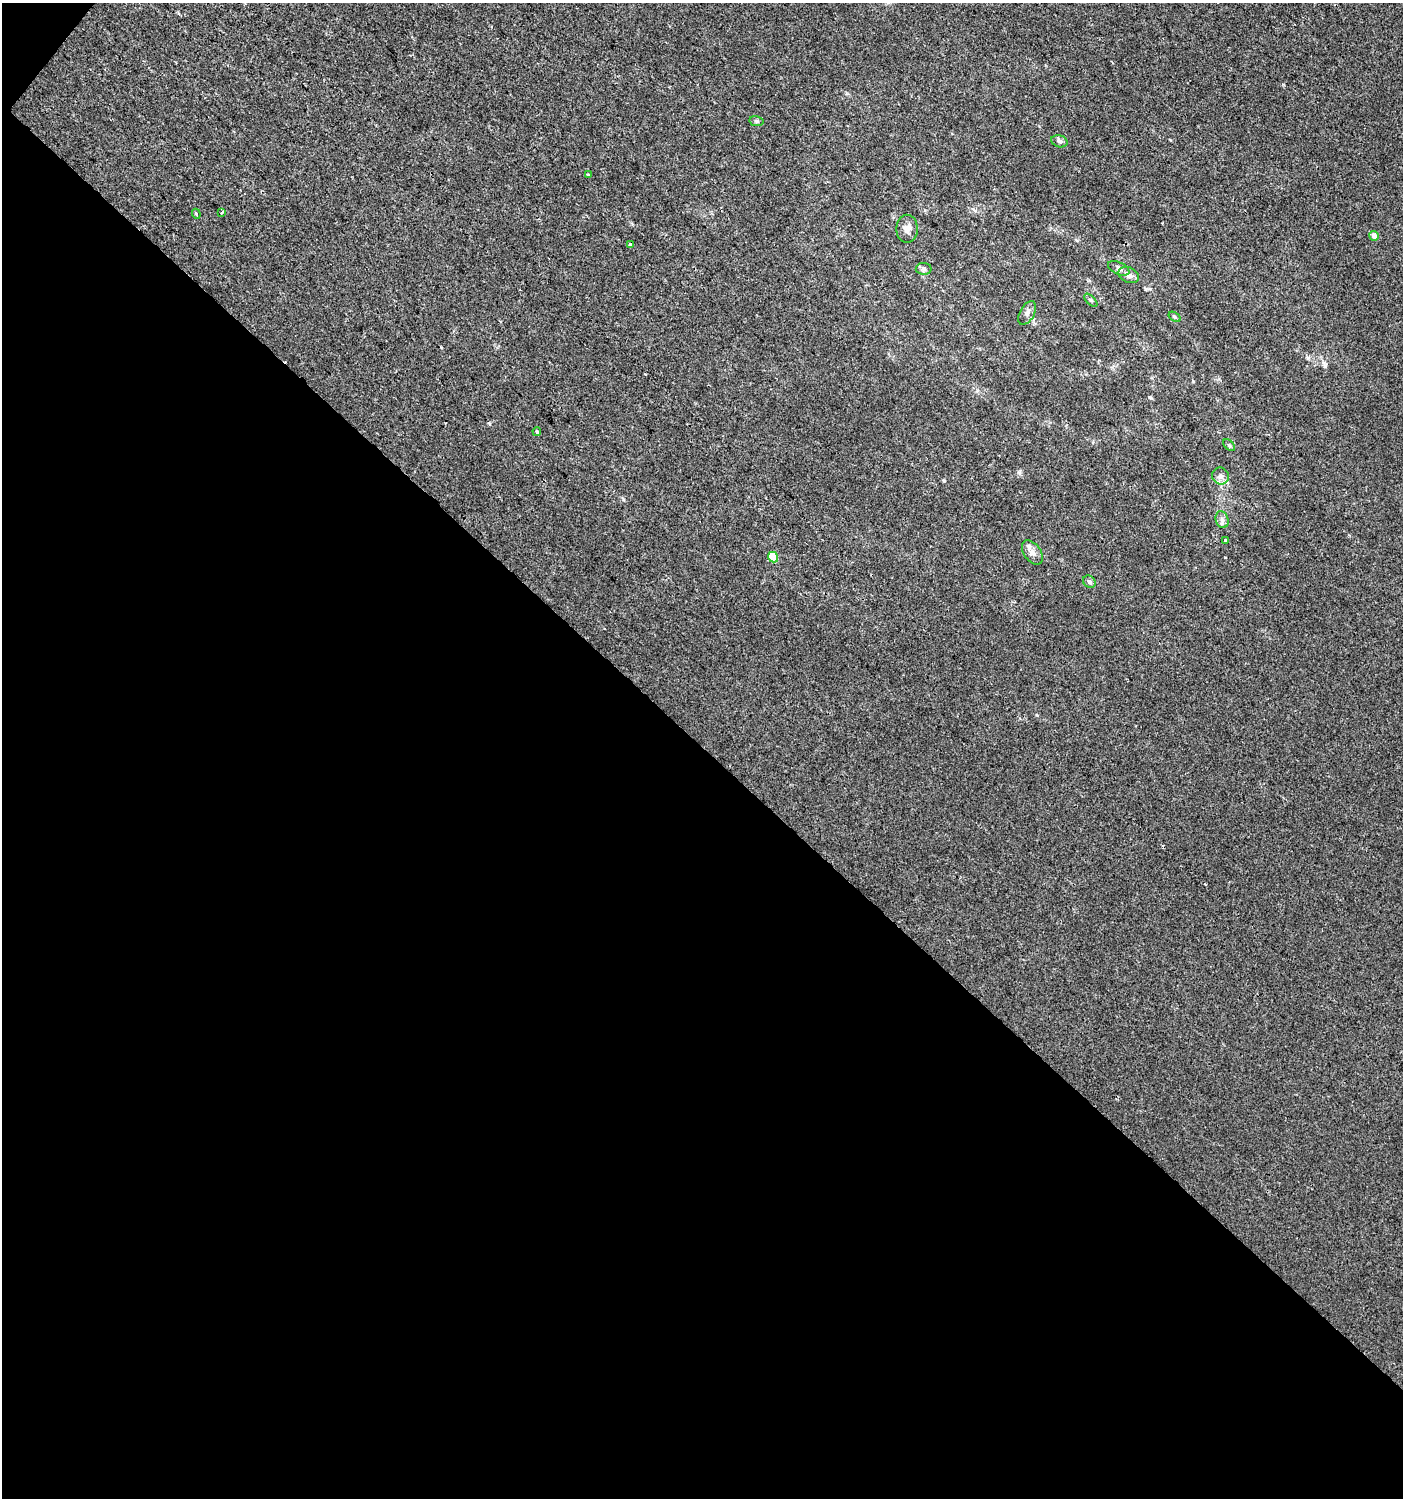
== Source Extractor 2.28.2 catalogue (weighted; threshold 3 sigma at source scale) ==
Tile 3 of 2 x 2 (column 1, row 2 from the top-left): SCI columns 109-1509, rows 1-1496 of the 3001 x 2992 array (HDU 1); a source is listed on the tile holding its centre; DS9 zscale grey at full resolution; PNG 1405 x 1500 px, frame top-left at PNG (2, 3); each listed source drawn as its Kron ellipse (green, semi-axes under 4 px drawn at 4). Shown black and unused: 50% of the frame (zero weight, under 2 of 3 exposures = <1% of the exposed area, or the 3 px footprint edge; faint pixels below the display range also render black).
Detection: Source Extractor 2.28.2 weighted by HDU 2 'WHT'; one run over the whole footprint, this tile lists its part. Background 0.0011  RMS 0.0041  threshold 0.0185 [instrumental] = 3 sigma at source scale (4.5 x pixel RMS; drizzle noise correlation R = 1.50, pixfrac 1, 0.0396/0.0396 arcsec/px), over >= 5 px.
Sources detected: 25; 3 cosmic-ray / hot-pixel residue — neither listed nor drawn; the other 22 listed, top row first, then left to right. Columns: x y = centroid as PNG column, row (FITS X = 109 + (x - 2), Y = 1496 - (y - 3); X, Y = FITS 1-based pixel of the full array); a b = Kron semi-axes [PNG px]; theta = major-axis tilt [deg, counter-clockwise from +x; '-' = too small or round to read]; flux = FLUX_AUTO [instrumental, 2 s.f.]
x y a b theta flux
756 121 7 5 -11 0.73
1059 141 8 6 -17 1.1
589 175 3 3 - 1.1
222 213 3 3 - 0.76
196 214 5 4 - 0.54
907 229 14 10 -89 3.1
1374 236 5 4 - 2.8
630 245 3 3 - 0.86
1119 268 11 6 -25 1.3
924 269 8 6 2 1.1
1129 275 11 7 -25 2.1
1091 300 8 3 -45 0.58
1027 313 13 7 61 1.7
1175 317 7 4 -32 0.58
537 431 4 3 - 0.57
1229 445 7 4 -44 0.68
1221 476 9 8 - 1.9
1222 520 8 6 -75 1.5
1226 540 3 3 - 0.74
1032 552 13 8 -54 2.6
773 557 5 5 - 11
1089 582 7 5 -43 1.2
Unlisted compact peaks at least as high as the median listed source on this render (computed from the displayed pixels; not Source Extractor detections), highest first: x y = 1019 472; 944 481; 1150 397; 1308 358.